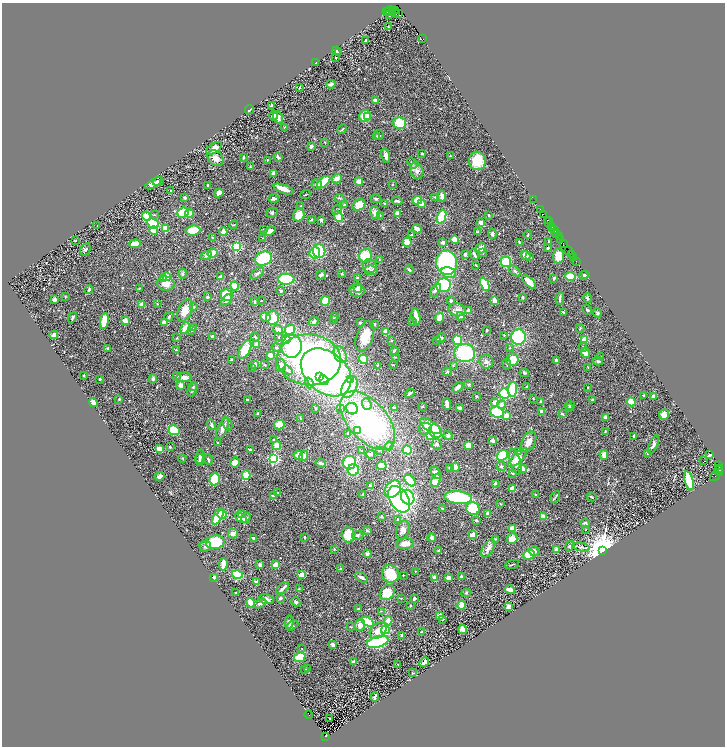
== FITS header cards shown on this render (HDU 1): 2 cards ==
NAXIS1  =                 1446
NAXIS2  =                 1488

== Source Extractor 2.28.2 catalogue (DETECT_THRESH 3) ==
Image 1446 x 1488 px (HDU 1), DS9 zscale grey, zoomed out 1/2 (1 PNG px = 2 x 2 image px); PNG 727 x 748 px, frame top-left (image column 2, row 1487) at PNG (2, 3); each listed source drawn as its Kron ellipse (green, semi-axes under 4 px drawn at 4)
Background 0.743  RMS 0.035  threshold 0.106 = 3 sigma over >= 5 px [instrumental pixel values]
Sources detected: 595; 41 cannot appear on this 1/2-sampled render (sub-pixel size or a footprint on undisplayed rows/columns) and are neither listed nor drawn; of the other 554, the 500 brightest by FLUX_AUTO listed and drawn (54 fainter detections omitted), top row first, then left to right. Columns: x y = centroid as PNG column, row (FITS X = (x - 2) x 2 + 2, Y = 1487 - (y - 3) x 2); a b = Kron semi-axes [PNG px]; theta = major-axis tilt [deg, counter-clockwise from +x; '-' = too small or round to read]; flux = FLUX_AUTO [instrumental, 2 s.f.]
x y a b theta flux
396 10 2 2 - 280
389 11 5 2 - 88
387 12 2 1 - 36
392 12 3 2 - 410
395 12 2 1 - 330
398 14 2 1 - 19
390 15 2 1 - 4.9
388 27 2 2 - 6.2
423 39 2 1 - 38
366 40 3 2 - 9.1
336 51 4 3 - 6.9
338 52 4 3 - 6.5
336 58 2 1 - 4.1
315 63 2 2 - 7
331 84 4 3 - 18
300 87 3 2 - 5.3
375 100 4 3 - 33
272 105 3 2 - 19
249 110 5 2 - 9.7
274 115 5 3 - 26
365 116 6 5 - 130
368 116 3 2 - 27
278 118 6 4 -66 33
400 123 6 6 - 160
284 127 3 3 - 4
342 129 5 2 - 7.7
379 135 5 2 - 4.2
376 137 4 3 - 7.9
325 142 3 2 - 4.1
311 146 3 2 - 28
214 148 9 4 33 53
422 153 2 2 - 7
386 156 7 4 -76 28
450 156 3 3 - 5.1
244 157 3 2 - 10
278 157 4 3 - 13
216 158 9 7 -46 58
267 160 3 2 - 4.7
477 161 9 8 - 150
412 163 6 3 -53 10
250 167 3 3 - 4.4
417 171 8 6 -71 30
274 173 3 3 - 51
337 179 5 4 - 44
158 181 5 3 - 22
359 181 4 4 - 34
324 182 8 3 41 150
154 183 9 3 32 28
317 184 5 5 - 21
392 184 2 2 - 5
208 185 2 2 - 7.3
284 189 11 3 -19 100
171 190 3 2 - 4.3
219 193 5 4 - 40
305 195 5 2 - 4.4
442 196 5 3 - 39
435 197 3 2 - 6.1
184 198 4 3 - 9.9
339 198 5 3 - 6.3
274 199 5 3 - 21
376 199 5 3 - 9.2
533 199 3 1 - 37
417 200 5 4 - 130
397 201 5 2 - 16
385 204 4 3 - 8.1
421 204 4 3 - 41
344 205 4 3 - 8.4
359 205 6 5 - 81
301 206 3 2 - 7.2
540 209 3 1 - 47
337 210 5 3 - 9.1
183 213 6 5 - 150
272 213 6 4 24 15
375 213 6 5 - 36
397 213 2 2 - 120
189 214 4 3 - 110
543 214 2 1 - 54
154 215 3 2 - 3.6
299 215 6 5 - 97
489 215 4 2 - 4.1
146 216 5 3 - 130
338 216 6 3 -69 140
380 216 4 3 - 6.5
441 217 7 4 70 170
311 220 3 2 - 9
321 220 3 2 - 16
547 220 2 1 - 73
481 222 3 3 - 29
153 223 6 4 -26 180
549 223 6 2 -79 110
233 225 4 2 - 4.6
97 226 2 1 - 3.5
552 226 3 1 - 240
165 229 4 3 - 100
263 229 3 2 - 3.6
417 229 5 3 - 28
552 229 3 2 - 210
554 229 4 2 - 230
154 230 4 3 - 60
193 230 7 5 7 150
270 231 6 3 21 41
223 232 4 3 - 58
477 232 4 2 - 7.4
555 233 2 1 - 39
557 233 3 2 - 48
492 234 5 4 - 15
411 235 4 3 - 6
528 235 4 2 - 6.4
559 236 3 1 - 62
212 238 4 2 - 9
263 238 3 2 - 3.4
455 239 4 4 - 76
560 240 2 1 - 48
76 241 3 2 - 4.1
407 242 4 4 - 110
443 242 4 3 - 23
519 242 3 2 - 10
549 242 2 2 - 8.8
563 243 2 1 - 36
135 244 6 4 5 51
236 247 3 3 - 900
481 248 5 4 - 25
548 248 2 2 - 6.5
85 249 6 5 - 15
569 250 3 1 - 57
319 251 7 6 - 290
212 253 5 4 - 74
315 253 5 5 - 170
483 253 3 3 - 5.9
465 255 4 3 - 14
474 255 5 2 - 26
572 255 2 2 - 130
206 256 5 4 - 13
365 256 7 6 - 170
525 256 5 4 - 51
558 256 7 5 89 55
530 257 3 2 - 6.8
574 257 2 1 - 20
264 259 8 6 23 300
379 259 4 2 - 4.6
576 261 2 1 - 73
506 262 5 5 - 170
447 263 12 10 -83 620
476 265 3 2 - 5.2
370 266 7 6 - 27
371 270 6 4 -8 19
409 270 4 3 - 15
515 271 6 3 -47 13
448 272 7 5 -15 140
257 273 8 4 39 15
182 274 5 4 - 8.7
342 274 3 3 - 5.5
585 274 3 2 - 5.5
321 275 5 3 - 17
584 275 5 3 - 11
570 276 5 4 - 110
167 277 3 3 - 64
221 277 4 4 - 24
163 278 3 3 - 8.8
357 278 3 3 - 7.3
554 278 4 3 - 12
286 279 8 5 -1 390
529 282 8 4 -44 67
166 284 9 7 -11 48
485 284 7 3 -63 210
443 285 7 7 - 360
235 286 4 3 - 120
358 288 5 4 - 13
139 289 4 2 - 5
89 290 4 2 - 14
436 290 7 4 58 26
281 291 3 3 - 14
357 291 7 6 - 32
226 295 6 5 - 130
65 296 3 3 - 4.3
207 297 3 3 - 11
522 297 4 2 - 7.8
560 298 6 2 85 18
587 298 5 3 - 7.2
54 299 3 3 - 25
226 300 7 3 42 19
451 300 4 3 - 13
261 301 2 1 - 3.6
325 301 5 4 - 120
495 301 4 2 - 49
254 302 4 3 - 10
157 304 3 2 - 3.5
142 305 3 3 - 70
194 307 2 2 - 16
185 310 12 7 66 67
457 310 8 6 -14 30
587 310 5 3 - 11
468 311 4 4 - 17
563 312 2 2 - 5.1
598 313 5 4 - 11
334 316 3 3 - 5.8
461 316 4 3 - 20
72 317 6 3 66 10
169 317 5 3 - 8.6
265 317 5 4 - 58
416 317 8 3 -80 98
273 318 7 6 - 120
439 318 5 3 - 84
333 319 3 3 - 4.1
104 321 8 3 81 150
125 321 2 2 - 120
314 321 5 3 - 16
164 322 4 2 - 54
413 322 4 2 - 4.5
360 323 3 3 - 10
374 324 4 3 - 8.8
185 328 6 4 65 42
194 328 3 3 - 7.4
580 328 4 2 - 4.9
192 330 4 3 - 6.8
278 330 5 4 - 36
290 330 5 4 - 150
487 330 3 2 - 7.8
385 332 4 3 - 61
54 335 4 4 - 23
504 335 4 2 - 4.6
213 336 3 2 - 14
365 336 16 8 71 130
255 337 4 3 - 6.9
279 337 4 3 - 6.3
519 337 7 7 - 450
176 338 3 3 - 4.5
441 338 5 3 - 15
286 339 5 4 - 68
584 339 2 2 - 260
392 340 4 3 - 5.6
437 340 3 3 - 7.6
457 340 5 4 - 130
257 344 3 3 - 55
292 346 11 10 - 410
583 347 4 4 - 9.8
277 348 5 3 - 12
510 348 3 2 - 4.7
108 349 4 4 - 16
176 349 3 2 - 4
245 349 10 5 62 130
394 351 5 4 - 15
465 353 10 9 - 470
585 353 5 3 - 67
270 355 3 3 - 51
340 355 9 6 -64 45
395 357 3 3 - 4.5
601 357 3 2 - 5.2
231 359 2 2 - 4.5
364 359 4 4 - 130
309 360 32 25 -4 2000
512 360 6 6 - 73
556 360 4 2 - 14
598 361 5 4 - 12
486 362 7 7 - 22
255 364 4 3 - 25
507 364 5 2 - 6.1
265 365 3 3 - 4.8
377 365 3 3 - 4.5
393 365 3 2 - 4.2
453 365 4 3 - 5.9
281 366 6 5 - 38
252 367 3 2 - 3.8
588 368 3 2 - 3.9
287 370 5 3 - 13
326 372 28 20 -41 1600
447 372 5 3 - 8.3
524 373 5 4 - 8.4
84 375 2 2 - 5
177 376 4 3 - 16
184 377 7 5 4 30
319 377 4 3 - 77
100 379 2 2 - 9.8
153 379 4 3 - 16
351 379 4 3 - 9.8
324 380 5 4 - 170
309 383 5 4 - 49
181 385 3 3 - 46
469 385 4 3 - 9
527 386 2 2 - 5.5
193 387 5 3 - 6.9
349 387 11 7 64 200
458 387 6 3 48 42
588 387 3 2 - 3.9
513 389 7 4 83 200
192 390 7 3 64 16
410 393 5 2 - 18
504 394 5 5 - 200
643 395 3 2 - 4.9
654 396 4 3 - 27
476 397 3 3 - 6.5
119 399 2 2 - 8.9
533 399 2 2 - 4
247 400 2 2 - 7.6
592 400 3 3 - 8.3
541 401 3 2 - 7.3
631 402 5 3 - 100
93 403 4 3 - 35
494 403 3 3 - 32
367 404 6 4 -70 23
447 404 6 3 -85 60
501 405 4 4 - 36
422 406 3 2 - 5.9
570 406 5 3 - 7.6
394 407 2 2 - 12
570 407 3 2 - 4.7
459 408 3 3 - 22
316 409 2 2 - 3.7
341 409 2 2 - 22
352 409 6 5 - 110
542 411 3 3 - 23
497 412 7 5 -23 260
257 413 3 3 - 5
562 414 3 2 - 9.1
664 414 5 5 - 44
506 416 4 3 - 62
606 417 4 3 - 24
301 418 2 2 - 3.9
368 421 35 19 -49 1200
227 423 7 4 -65 14
212 425 5 3 - 16
279 425 5 5 - 90
430 426 11 5 -34 120
223 428 11 5 65 31
425 429 6 6 - 36
174 430 5 5 - 190
357 430 4 4 - 21
435 431 7 6 - 140
605 431 3 2 - 3.9
347 433 3 2 - 3.7
448 435 5 4 - 14
430 436 4 4 - 120
633 436 3 2 - 8.9
273 439 2 2 - 7.6
493 441 3 3 - 38
529 442 11 6 64 50
218 443 3 2 - 6.2
437 444 6 5 - 20
277 445 4 4 - 57
468 445 4 3 - 63
653 445 9 4 66 24
389 446 4 3 - 16
170 447 4 3 - 8.2
159 449 3 2 - 92
250 449 4 2 - 12
379 450 4 3 - 5.8
407 450 4 4 - 190
362 451 3 3 - 4
518 451 3 3 - 27
648 453 4 3 - 8.1
370 454 4 3 - 17
298 455 5 4 - 54
502 455 6 4 36 270
604 455 5 3 - 56
710 455 3 2 - 12
200 456 7 3 79 20
304 456 5 4 - 44
518 457 12 4 45 95
182 458 4 3 - 5.8
274 459 3 3 - 1300
200 460 6 3 -83 13
208 460 5 2 - 7.9
704 461 2 1 - 44
235 462 5 4 - 45
515 462 13 5 -74 52
321 463 5 3 - 19
349 463 7 6 - 480
719 465 4 2 - 45
382 466 5 3 - 79
501 466 5 4 - 10
449 467 3 2 - 7.6
455 467 5 3 - 57
718 468 3 1 - 520
522 469 4 3 - 75
353 470 6 5 - 300
718 470 4 2 - 800
436 473 7 4 -52 36
512 473 4 3 - 7.8
719 473 3 2 - 100
246 475 5 3 - 120
160 476 5 3 - 21
715 476 6 2 51 110
215 479 6 5 - 210
436 480 7 3 69 72
410 481 7 3 -49 260
689 481 10 3 -75 340
495 483 3 2 - 12
371 486 4 3 - 17
393 489 9 7 47 240
512 489 3 3 - 57
278 493 4 2 - 5.1
363 495 3 2 - 4.4
536 495 3 3 - 9
274 496 4 4 - 22
408 497 8 6 -58 530
458 497 14 6 -5 540
555 497 6 2 60 7.7
592 497 5 3 - 8.2
399 499 14 9 -59 1300
501 504 3 2 - 3.7
443 508 3 2 - 4.2
473 509 7 6 - 190
222 514 4 3 - 110
241 514 4 3 - 15
487 514 3 3 - 24
218 516 9 3 61 320
381 517 4 3 - 6.5
543 517 3 3 - 85
241 518 6 4 -34 69
246 518 5 4 - 14
398 519 4 3 - 7.2
476 520 3 3 - 7
585 523 5 3 - 17
513 528 2 2 - 230
586 529 2 2 - 7.3
403 530 10 6 72 39
367 531 4 3 - 5.3
233 533 5 5 - 31
348 535 8 6 -85 110
358 535 6 4 6 12
473 535 4 3 - 67
305 537 3 2 - 6.5
254 538 3 2 - 25
432 538 4 3 - 31
496 539 4 3 - 5.2
512 539 5 5 - 58
215 542 9 6 10 250
405 544 9 5 4 69
205 546 5 5 - 19
570 546 5 4 - 10
581 547 9 2 -11 9.5
488 548 10 5 62 32
334 549 3 3 - 5.1
557 550 4 3 - 44
439 551 3 3 - 17
534 551 5 5 - 24
602 551 4 3 - 26000
367 554 4 3 - 17
529 555 6 5 - 140
223 564 6 2 83 100
512 564 7 2 20 6.6
260 565 3 3 - 22
276 565 3 3 - 77
341 569 3 2 - 12
415 571 3 2 - 3.7
237 574 5 4 - 130
390 574 9 8 - 180
302 575 4 3 - 61
403 575 2 2 - 3.9
461 576 2 2 - 15
361 577 7 3 -31 20
214 578 3 2 - 23
435 578 3 2 - 40
448 578 4 3 - 23
256 582 4 3 - 19
283 588 8 3 40 23
299 589 3 3 - 3.5
510 590 5 2 - 71
236 593 2 2 - 4.5
387 593 8 7 - 140
466 593 4 4 - 8.3
280 598 3 3 - 10
401 598 3 2 - 3.9
266 599 8 4 -13 24
414 599 3 2 - 13
296 602 5 4 - 12
250 603 5 3 - 88
260 604 7 3 27 15
410 605 2 2 - 6.8
462 605 4 3 - 52
508 607 3 3 - 39
358 609 3 2 - 6.8
381 611 3 2 - 3.6
440 616 4 3 - 47
442 620 3 2 - 3.9
388 621 4 3 - 47
289 622 6 4 81 25
368 622 6 4 -33 200
292 625 6 3 29 14
360 625 6 5 - 49
351 627 4 2 - 3.8
385 630 4 3 - 240
463 630 4 3 - 68
378 631 9 7 42 65
421 632 4 2 - 9
402 635 4 3 - 14
378 642 11 5 15 600
333 645 3 3 - 35
302 648 2 2 - 4.5
300 657 6 4 28 120
354 661 4 3 - 26
424 662 5 3 - 31
398 664 2 1 - 4.4
307 668 3 3 - 11
305 669 3 2 - 4.4
412 673 4 3 - 5.1
375 697 5 2 - 15
309 715 4 1 - 210
330 719 3 2 - 64
325 736 3 2 - 490
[54 fainter detections neither listed nor drawn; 41 sub-pixel or undisplayed-footprint detections neither listed nor drawn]